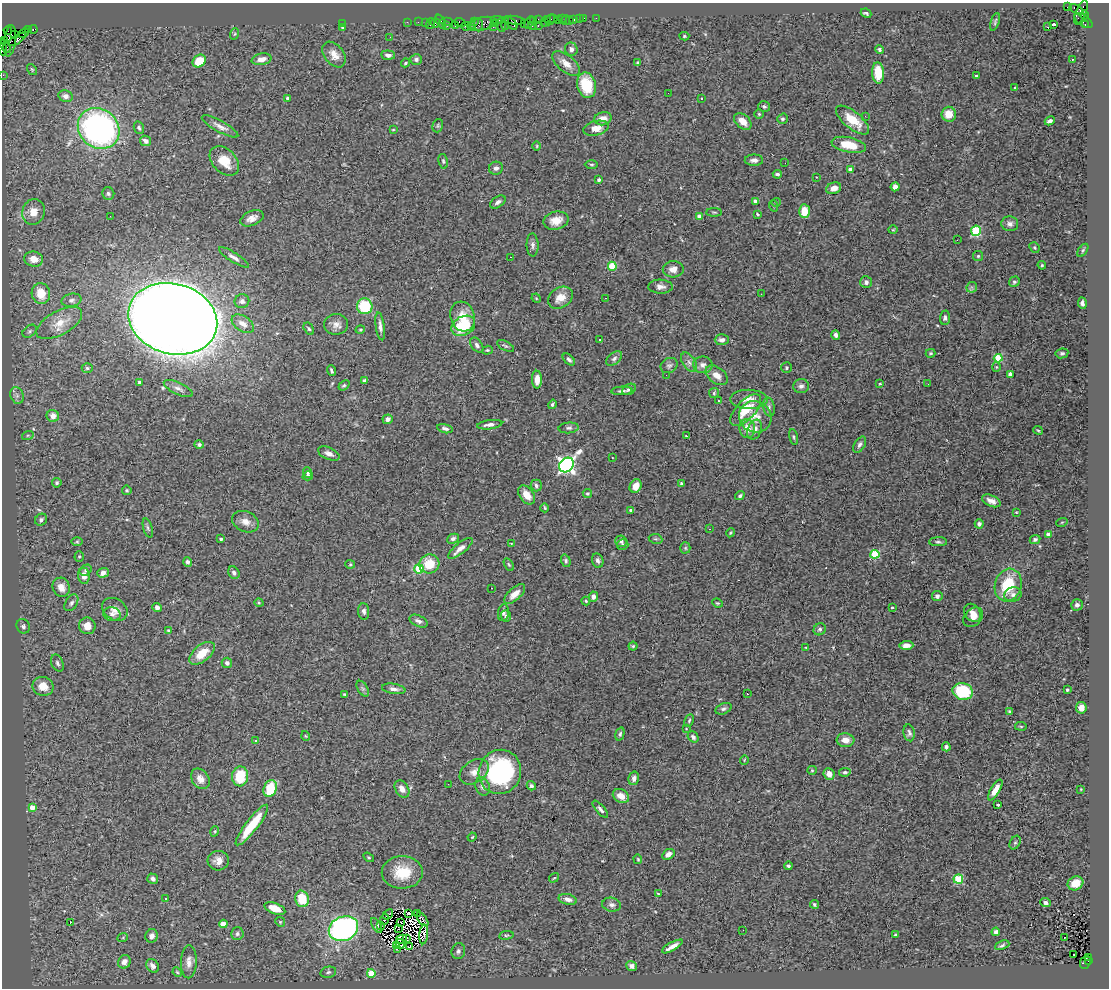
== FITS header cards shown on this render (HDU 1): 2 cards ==
NAXIS1  =                 1107
NAXIS2  =                  986

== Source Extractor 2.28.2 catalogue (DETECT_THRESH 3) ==
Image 1107 x 986 px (HDU 1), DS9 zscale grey, 1 PNG px = 1 image px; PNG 1111 x 990 px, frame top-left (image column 1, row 986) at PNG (2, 3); each listed source drawn as its Kron ellipse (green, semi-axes under 4 px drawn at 4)
Background 2.4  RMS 0.07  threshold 0.21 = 3 sigma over >= 5 px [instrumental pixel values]
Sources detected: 411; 7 with non-positive FLUX_AUTO (blend fragments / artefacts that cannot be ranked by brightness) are neither listed nor drawn; the other 404 listed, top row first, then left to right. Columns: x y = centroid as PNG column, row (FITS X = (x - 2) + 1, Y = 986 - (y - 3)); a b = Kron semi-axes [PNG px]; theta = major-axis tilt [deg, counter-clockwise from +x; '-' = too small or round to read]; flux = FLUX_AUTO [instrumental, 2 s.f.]
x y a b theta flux
1067 7 3 3 - 790
1077 10 8 4 -33 1100
1081 12 13 5 68 1400
866 13 5 3 - 8
1084 15 4 3 - 360
584 18 3 2 - 99
596 18 2 2 - 29
538 19 3 2 - 140
547 19 3 3 - 160
554 19 2 2 - 130
562 19 4 2 - 55
574 19 4 3 - 220
579 19 2 2 - 30
497 20 6 2 3 650
514 20 11 3 -6 500
533 20 4 3 - 150
550 20 6 3 63 210
558 20 4 3 - 220
566 20 5 2 - 62
1083 20 10 5 -35 540
569 21 2 2 - 38
407 22 2 2 - 54
418 22 2 2 - 85
425 22 2 2 - 64
441 22 7 4 -66 190
447 22 6 3 0 250
460 22 6 4 -21 200
474 22 4 2 - 150
529 22 7 3 62 250
545 22 3 3 - 260
995 22 9 2 73 6.6
342 23 3 2 - 39
435 23 4 3 - 320
511 23 7 4 -49 440
524 23 2 2 - 130
431 24 5 3 - 570
482 24 15 6 11 1700
495 24 3 2 - 150
505 24 6 3 89 310
1054 24 3 3 - 9.1
471 25 4 3 - 96
478 25 7 4 -87 660
501 25 7 3 -86 1300
1085 25 3 2 - 110
447 26 3 2 - 150
455 26 3 3 - 310
466 26 5 3 - 510
532 26 3 3 - 240
538 26 3 2 - 330
1047 26 3 2 - 1.4
342 27 4 3 - 8.7
493 27 2 2 - 100
28 29 3 2 - 150
33 29 4 3 - 190
8 30 4 2 - 110
24 33 5 2 - 150
234 34 6 3 69 5.4
15 35 4 3 - 250
684 36 5 4 - 6.5
390 37 3 2 - 4.3
17 39 10 4 35 1000
5 41 3 2 - 110
10 41 16 6 82 1300
5 46 7 3 -52 480
3 49 6 3 -83 240
571 49 7 6 - 16
880 49 4 4 - 8.5
334 55 14 9 -53 48
388 55 7 4 -5 17
262 59 10 6 11 27
416 59 6 5 - 13
1072 60 3 2 - 6.6
199 61 7 6 - 96
405 63 5 3 - 5.8
566 63 16 8 -39 48
638 63 4 3 - 9.4
32 69 6 4 -55 5.4
878 73 10 6 -87 120
3 75 2 2 - 43
977 76 4 3 - 9.7
586 85 13 9 -76 150
1015 87 3 2 - 7.8
668 93 2 2 - 7.5
66 96 7 6 - 22
287 98 3 3 - 12
701 99 3 3 - 16
764 106 6 5 - 9.2
759 114 5 5 - 6.6
949 114 7 7 - 60
865 116 3 3 - 5.1
603 119 8 6 15 41
782 119 5 5 - 7.4
852 120 20 8 -39 110
743 121 10 6 -43 46
1050 121 5 3 - 13
220 126 20 5 -29 28
438 126 7 5 72 7.6
99 128 22 19 -40 1400
139 128 6 5 - 9.5
596 128 13 7 13 46
393 130 3 2 - 3.2
146 141 6 5 - 21
849 145 17 7 -12 110
537 146 4 3 - 4.1
754 160 9 5 0 20
224 161 17 11 -45 85
443 161 7 4 -80 8
785 163 2 2 - 7.6
591 164 6 3 -1 6
496 168 7 6 - 17
850 169 4 3 - 26
777 174 4 3 - 9.7
816 177 2 2 - 2.6
599 180 3 3 - 8.3
895 187 4 4 - 24
834 188 8 5 19 32
108 193 6 6 - 11
755 201 4 4 - 18
498 202 8 5 34 16
776 202 4 4 - 4.6
774 206 6 3 -69 4.8
804 211 7 5 -86 69
33 212 13 11 73 53
714 212 8 3 0 5.7
757 214 4 3 - 4.7
110 216 2 2 - 69
699 216 4 4 - 38
252 218 12 7 23 29
556 221 13 8 14 55
1010 224 8 7 - 22
893 230 5 3 - 4.1
976 231 5 5 - 290
957 240 3 2 - 5.6
533 245 11 6 -88 16
1034 247 5 4 - 6.4
1083 250 7 4 55 7.4
978 256 5 5 - 7
234 257 17 4 -32 22
511 257 3 2 - 11
34 259 9 7 -8 49
1042 265 4 4 - 5.4
612 266 4 4 - 140
673 269 10 8 3 31
866 282 6 5 - 16
1014 282 5 5 - 8.5
660 287 12 7 -2 24
972 287 5 5 - 9.1
41 294 11 9 -78 84
761 294 2 2 - 8.3
536 298 5 3 - 4.3
560 298 13 10 33 52
605 298 2 2 - 2.2
71 300 10 6 12 17
242 301 7 7 - 17
1082 303 6 3 -84 12
365 306 8 7 - 240
462 317 15 12 -73 75
945 318 7 5 85 11
173 319 45 35 -15 13000
59 323 25 12 29 82
243 324 12 7 -33 40
336 324 12 10 8 30
380 326 14 4 -82 19
463 326 12 9 29 200
309 329 6 4 -59 9.1
360 330 5 3 - 4.8
30 331 8 5 41 10
836 335 5 4 - 17
600 339 3 2 - 5.6
722 340 7 5 1 20
477 345 8 5 -54 14
505 346 9 4 -27 9.1
487 350 5 4 - 5.4
931 353 5 4 - 5.9
1062 353 6 5 - 9
998 358 4 4 - 210
569 359 7 4 -43 12
614 359 9 5 39 14
689 362 11 6 -56 20
703 365 10 8 -3 22
669 366 9 7 30 14
996 367 4 4 - 5.1
87 368 5 4 - 9.9
787 368 5 5 - 6.8
331 370 5 3 - 8.4
1010 374 4 4 - 13
666 375 2 2 - 12
717 375 12 8 -37 48
537 380 9 5 -90 40
364 381 3 3 - 8.9
139 382 3 3 - 11
880 384 4 3 - 4.6
928 384 2 2 - 9.5
344 385 6 4 39 7
801 386 8 7 - 17
178 388 16 6 -25 21
629 389 7 5 30 15
622 391 10 4 2 13
714 393 5 5 - 7.1
17 395 8 6 -70 18
749 399 19 9 0 42
719 401 3 3 - 3.6
552 404 5 3 - 8.3
769 407 9 5 -77 13
746 410 20 9 46 110
53 416 6 6 - 39
755 417 16 15 - 68
388 419 5 4 - 19
490 425 13 4 7 20
569 428 10 5 5 13
747 428 9 8 - 50
445 429 8 4 -13 16
754 430 10 7 67 28
1038 430 5 3 - 4.8
28 435 6 4 18 6.3
686 436 3 2 - 3.2
794 437 8 3 -79 6.9
199 445 5 4 - 8.6
860 445 9 5 57 14
329 454 11 6 -23 22
612 458 2 2 - 3.1
566 465 8 6 44 2000
308 472 5 4 - 8.8
308 476 5 4 - 9.1
57 483 5 4 - 8.5
681 483 4 3 - 6.3
536 485 6 5 - 10
636 486 7 5 59 51
127 490 5 5 - 7
587 494 5 4 - 6.5
527 495 11 7 -53 52
740 496 5 4 - 9.2
991 501 10 5 -23 26
545 508 4 3 - 5.1
631 510 3 3 - 10
1016 512 4 4 - 4
41 520 6 5 - 12
245 522 14 10 -24 36
1062 522 6 3 19 5
979 524 4 4 - 15
148 528 10 4 -73 10
709 529 2 2 - 2.5
730 533 4 3 - 4.7
1049 535 4 4 - 53
221 539 4 3 - 11
453 539 6 4 26 14
656 539 7 5 -9 7.2
1035 539 5 4 - 9.3
621 541 6 5 - 12
77 542 6 4 0 6.3
938 542 9 4 1 9.7
511 543 4 2 - 2.7
622 545 6 5 - 9.2
460 548 15 5 39 32
685 548 5 5 - 5.7
875 554 4 4 - 260
79 556 5 4 - 6
566 561 6 4 -73 9.3
598 561 7 5 -69 12
188 562 5 4 - 15
350 564 5 4 - 5.4
429 564 10 9 - 110
509 565 7 4 -58 6
419 569 4 4 - 200
86 570 6 5 - 9.2
103 573 5 4 - 26
234 573 6 5 - 12
84 576 8 6 -83 31
1008 585 16 13 73 200
61 587 10 8 -69 44
492 588 3 2 - 2.8
515 594 13 6 42 38
1013 594 9 7 14 20
937 596 5 5 - 14
593 597 5 5 - 22
586 601 4 4 - 5.9
71 603 9 6 57 12
259 603 4 3 - 4.2
717 603 5 3 - 5.4
1077 605 6 5 - 17
157 607 5 4 - 17
892 607 3 3 - 5.4
115 609 13 10 -34 38
364 611 8 5 -84 16
503 613 8 5 81 12
973 613 10 7 -54 28
112 614 8 7 - 17
506 616 6 5 - 9.9
973 617 11 8 44 30
419 621 9 5 -26 18
23 626 7 6 - 13
87 626 8 8 - 39
820 629 6 5 - 11
168 631 4 3 - 5.5
906 645 7 4 2 23
633 646 4 4 - 6.8
806 648 3 2 - 4
202 653 15 8 39 80
57 663 9 6 -65 13
227 663 5 5 - 14
43 686 10 9 - 67
363 689 8 5 -58 10
394 689 12 5 -9 20
1067 690 3 3 - 11
963 691 10 8 -16 240
344 694 3 2 - 5
747 694 3 2 - 7
1081 708 6 5 - 33
723 709 8 5 23 11
1010 712 4 4 - 8.2
689 721 6 4 64 7.4
1021 726 6 3 -8 4.7
686 729 2 2 - 2.6
909 733 8 5 -79 14
620 734 7 4 75 8.6
306 736 5 3 - 3.8
693 737 6 5 - 14
256 740 3 3 - 4.1
845 740 9 7 -5 40
946 747 4 3 - 11
744 760 5 3 - 3.6
812 770 5 4 - 5.2
474 772 16 11 34 42
500 772 22 21 - 590
845 772 6 4 8 7
829 774 6 5 - 38
240 776 10 8 86 170
634 778 7 5 78 22
200 779 11 8 -54 34
448 784 2 2 - 13
483 786 9 7 -66 18
531 786 5 4 - 12
270 788 9 6 68 160
402 789 9 6 -58 36
1081 789 3 2 - 3.1
995 790 12 4 59 42
621 796 8 6 -31 43
998 805 3 3 - 9.3
32 808 4 4 - 75
600 809 11 4 -49 15
252 825 25 6 52 160
215 831 5 3 - 4.5
472 837 4 3 - 3.7
1015 843 7 5 62 8.8
668 854 7 5 32 27
369 857 6 4 -33 5.7
638 859 5 3 - 4.6
218 861 10 9 - 36
788 866 4 3 - 8.6
402 872 20 16 1 130
554 878 5 3 - 4.6
153 879 6 5 - 16
958 879 5 4 - 240
1075 883 8 6 27 50
658 894 4 3 - 4.6
166 898 3 3 - 9.3
302 899 8 6 -76 130
568 899 9 5 -13 22
1046 903 5 4 - 12
814 904 4 3 - 7.1
612 905 9 7 -10 17
275 908 11 5 -22 79
409 913 2 2 - 5
388 914 6 2 40 1.8
417 914 2 2 - 3.1
422 919 8 3 -53 5.3
385 920 5 2 - 1.3
280 922 5 4 - 5.5
401 922 2 2 - 3.9
70 923 3 2 - 37
223 924 4 4 - 74
377 925 8 3 -59 12
381 926 3 2 - 6.1
398 928 3 2 - 0.64
343 929 15 12 24 1200
743 930 2 2 - 3.6
996 932 4 4 - 14
237 934 6 6 - 12
424 934 10 4 84 9.3
506 935 7 3 8 6.1
895 935 4 2 - 6.1
152 936 7 6 - 24
123 937 5 3 - 5
1065 937 3 2 - 46
401 939 5 2 - 5.2
407 939 4 2 - 6.5
400 944 5 2 - 5.3
396 945 3 2 - 4.2
1002 945 7 3 21 8.2
672 946 11 3 29 30
410 947 3 2 - 2.2
397 949 4 2 - 1.9
458 951 8 6 75 14
1074 955 3 2 - 8.9
1088 957 3 2 - 470
1088 961 3 2 - 200
124 962 7 6 - 27
189 962 16 8 89 35
1085 962 6 5 - 690
153 966 7 5 -54 20
631 966 5 4 - 16
177 972 5 4 - 6
328 972 8 5 13 11
371 973 4 4 - 150
At the frame edge (FLAGS 8, measured only in part): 2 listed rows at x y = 3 49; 3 75
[7 non-positive-flux detections neither listed nor drawn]